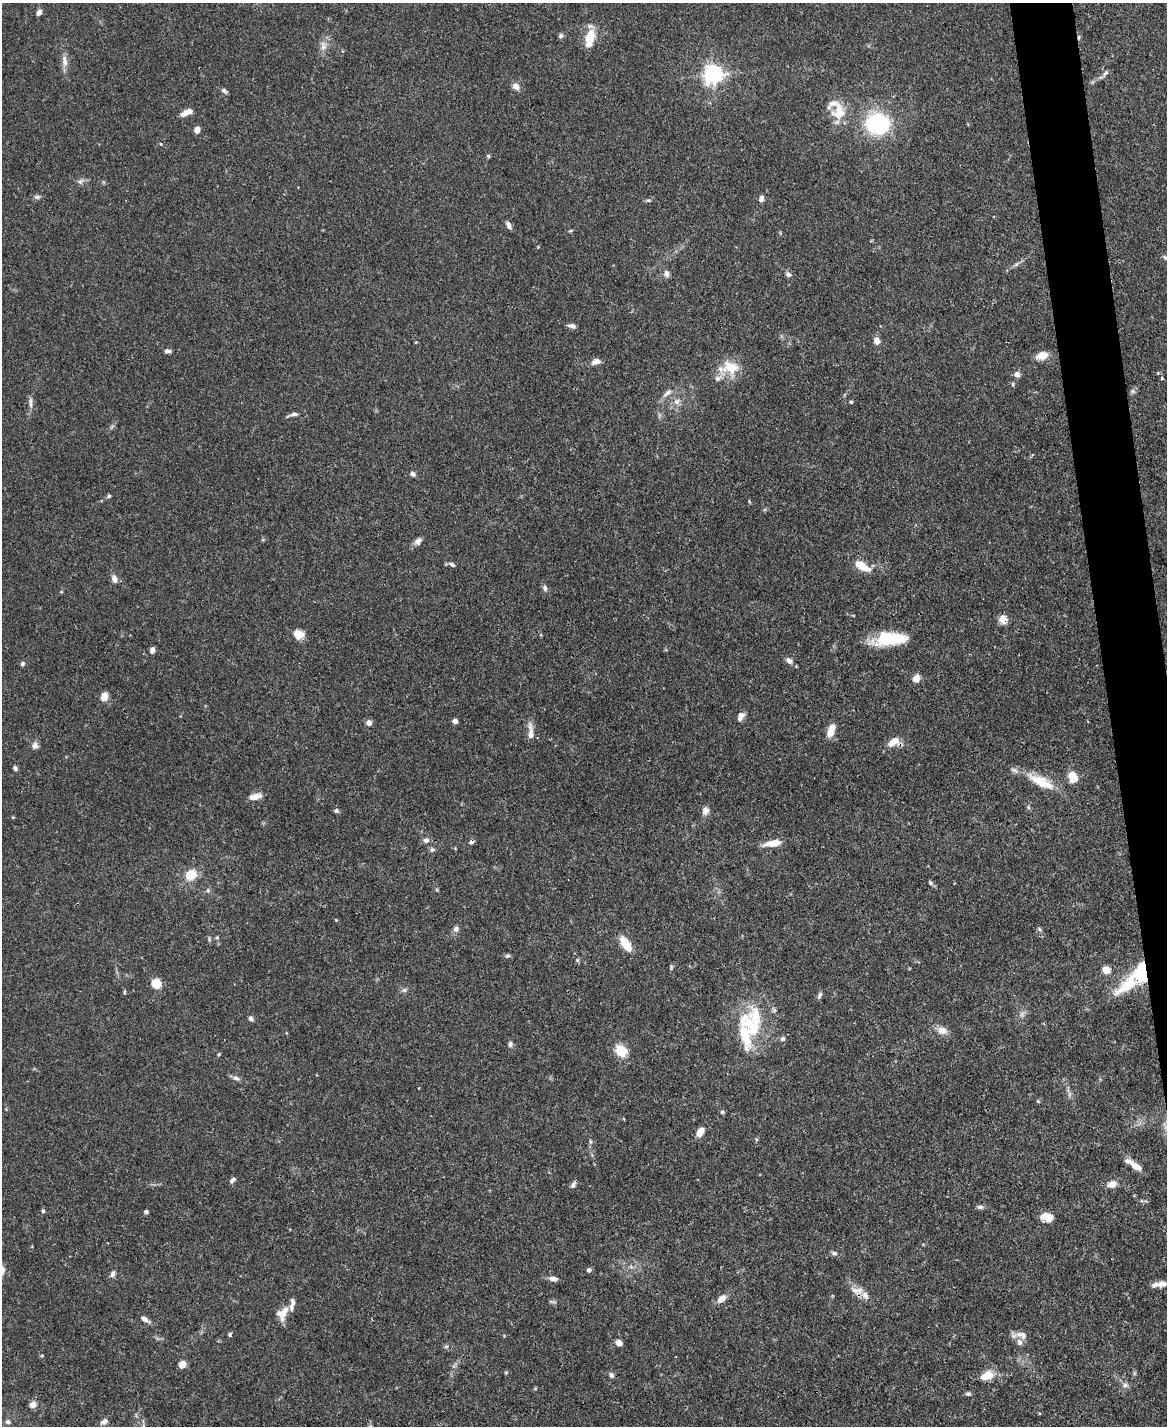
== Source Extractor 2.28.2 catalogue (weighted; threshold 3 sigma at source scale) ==
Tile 6 of 4 x 3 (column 2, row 2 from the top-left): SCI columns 1168-2332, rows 1666-3089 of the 4666 x 4644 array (HDU 1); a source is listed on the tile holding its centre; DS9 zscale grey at full resolution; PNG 1169 x 1428 px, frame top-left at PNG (2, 3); no overlay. Shown black and unused: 3% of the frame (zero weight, under 3 of 4 exposures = <1% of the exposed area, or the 3 px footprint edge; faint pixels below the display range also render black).
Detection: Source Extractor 2.28.2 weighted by HDU 2 'WHT'; one run over the whole footprint, this tile lists its part. Background 0.0889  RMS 0.0036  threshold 0.0163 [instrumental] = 3 sigma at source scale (4.5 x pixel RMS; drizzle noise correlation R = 1.50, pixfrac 1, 0.05/0.05 arcsec/px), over >= 5 px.
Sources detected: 149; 1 too faint to see at this stretch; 1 cosmic-ray / hot-pixel residue — not listed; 12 inside a brighter listed object's ellipse — not listed separately; the other 135 listed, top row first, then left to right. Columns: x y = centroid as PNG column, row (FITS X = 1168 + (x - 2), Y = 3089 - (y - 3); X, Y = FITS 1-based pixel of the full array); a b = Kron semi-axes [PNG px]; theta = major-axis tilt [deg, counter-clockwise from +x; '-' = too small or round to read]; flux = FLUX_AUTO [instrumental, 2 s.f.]
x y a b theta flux
39 12 7 5 60 1.4
561 36 6 6 - 0.85
1079 37 5 3 - 0.52
590 38 19 9 74 8
323 46 15 7 -83 2.4
64 61 18 7 -82 2.7
1105 73 11 5 53 0.97
713 75 7 7 - 170
516 86 9 7 -53 2.1
224 91 8 5 -41 0.94
187 112 13 5 25 3.8
839 113 24 16 81 8.6
877 124 19 17 -6 38
197 130 7 5 76 2.3
161 144 4 3 - 0.29
488 156 5 5 - 0.5
80 181 8 6 50 1.1
37 197 9 6 9 0.9
761 199 9 6 76 1.2
648 200 5 5 - 0.56
508 225 10 5 -63 1.5
570 231 6 3 18 0.4
1165 257 7 5 -62 0.78
666 274 8 6 -76 1.6
788 274 7 6 - 1.4
572 326 10 5 -13 1.4
876 341 7 6 - 2.2
167 351 8 5 -2 0.97
1042 355 14 8 19 4.1
596 362 11 7 20 2
730 368 26 18 -7 8.8
1017 374 5 4 - 3.6
1162 378 3 3 - 1.3
1133 391 6 6 - 0.81
667 393 14 6 41 1.9
677 401 11 7 28 2
851 402 4 4 - 0.55
31 403 17 4 89 1.5
293 414 15 4 15 1.3
413 474 6 5 - 1.3
109 496 6 5 - 0.66
418 541 10 7 49 1.7
452 564 9 5 -32 0.88
862 566 21 9 -33 6.2
114 578 11 7 -71 1.8
545 588 9 6 -73 1.1
61 592 5 3 - 0.32
1003 619 9 8 - 3.9
298 634 12 11 - 3.6
890 639 37 14 6 17
152 650 6 4 74 1.6
789 661 10 7 -44 1.6
23 664 6 5 - 0.79
916 678 6 5 - 4.4
104 697 11 8 74 2.9
741 716 10 6 65 2.3
455 721 4 4 - 2.5
369 723 6 6 - 1.9
530 732 22 7 -88 3.5
830 733 10 8 61 3.6
894 742 15 9 11 4.6
35 745 9 8 - 1.5
15 768 6 5 - 0.95
1014 770 11 6 -24 1.3
1073 777 10 7 -70 6.6
1044 784 26 14 -25 8
255 797 15 7 12 3.1
1028 807 6 4 -71 0.52
336 811 6 5 - 0.72
705 811 11 9 81 2
426 840 7 7 - 1.3
772 843 21 7 11 4.7
432 850 7 6 - 0.81
190 875 7 6 - 11
930 883 7 4 -70 0.6
208 890 7 5 -69 0.73
336 920 4 4 - 0.28
456 929 7 7 - 1.3
1039 929 6 5 - 0.66
217 937 6 4 -1 0.45
626 944 16 7 -58 8.5
508 956 7 5 3 0.7
577 960 5 5 - 0.55
671 967 9 3 78 0.5
1106 970 5 5 - 8.5
1142 971 16 9 76 32
156 984 5 5 - 21
1127 986 45 18 37 17
404 990 6 5 - 0.81
124 992 5 3 - 0.38
820 995 10 4 64 0.86
774 1010 7 4 -72 0.68
1022 1014 9 4 -82 0.97
251 1019 7 6 - 0.98
750 1025 42 19 -53 17
942 1030 13 9 -12 3.1
782 1039 6 5 - 1.1
510 1044 7 6 - 0.96
621 1051 16 13 -40 5.9
219 1054 6 3 71 0.38
235 1078 10 6 -16 1.3
1070 1094 7 4 89 0.88
1038 1101 5 4 - 0.43
722 1112 5 5 - 0.58
700 1132 10 6 65 4.1
590 1141 6 3 -72 0.47
1136 1166 18 7 -34 4.1
232 1180 8 5 44 1.2
1112 1184 12 8 17 2.7
573 1185 9 5 61 1.1
980 1207 8 5 0 1
43 1211 5 4 - 0.51
146 1212 5 4 - 0.78
1047 1217 12 8 -7 4.7
834 1253 8 6 -17 1
589 1270 5 5 - 1.2
113 1274 9 6 62 1.3
553 1279 11 6 -9 1.7
1162 1284 17 9 10 2.9
857 1290 20 10 -9 3.4
721 1299 12 8 42 2.8
283 1313 19 12 60 4.7
145 1319 10 5 -30 1.8
230 1334 5 5 - 0.59
1022 1335 18 9 -14 2.5
619 1343 6 5 - 2.6
446 1346 6 4 2 0.6
182 1364 8 6 55 2.8
611 1375 8 6 -56 0.95
988 1375 10 9 - 5.3
1125 1385 7 6 - 1.1
968 1394 7 5 7 0.78
33 1405 9 8 - 1.8
8 1422 7 7 - 1.1
104 1422 9 6 39 1.5
Overlapping masked pixels (flux is a lower limit): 4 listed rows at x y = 1079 37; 1003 619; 894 742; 1142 971
Isophote crosses this tile's border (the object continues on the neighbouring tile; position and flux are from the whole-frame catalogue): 1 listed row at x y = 1162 1284